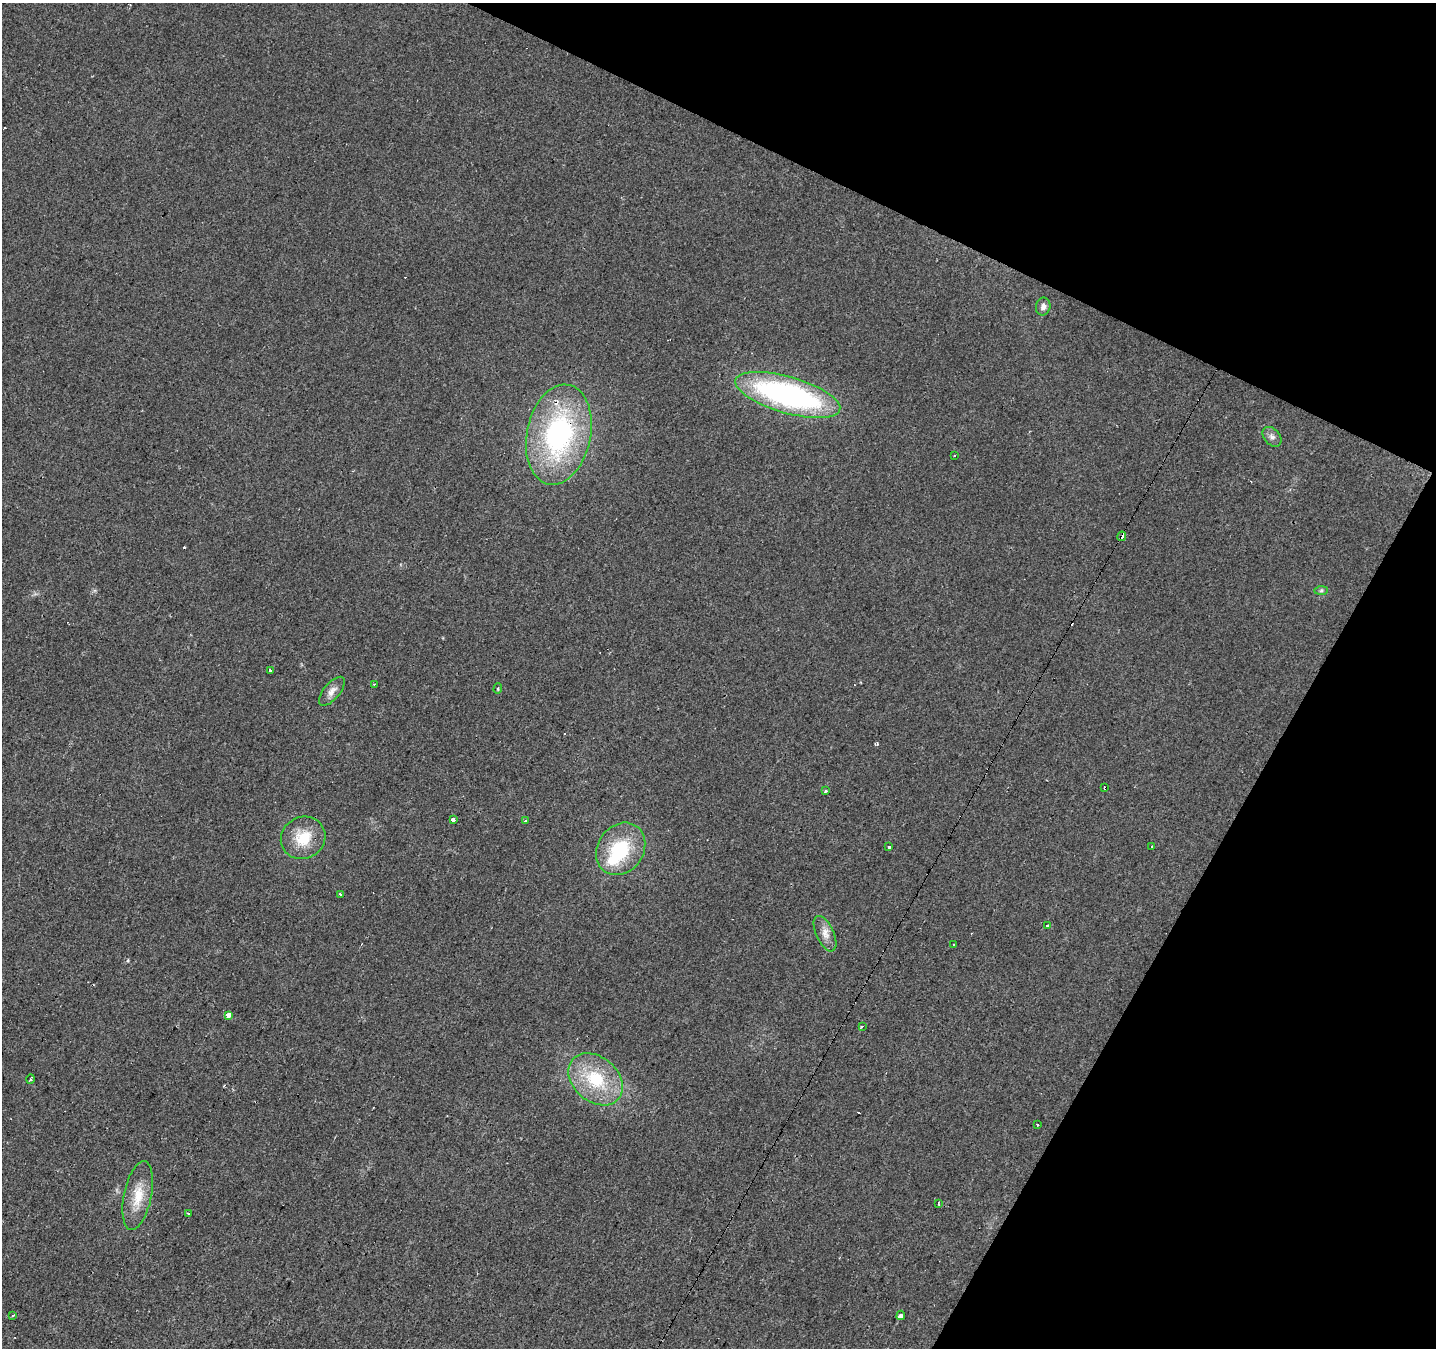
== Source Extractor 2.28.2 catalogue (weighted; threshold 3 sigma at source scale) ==
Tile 8 of 4 x 4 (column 4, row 2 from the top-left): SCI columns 4308-5741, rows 2956-4301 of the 5741 x 5843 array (HDU 1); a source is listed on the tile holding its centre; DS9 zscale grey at full resolution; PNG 1438 x 1350 px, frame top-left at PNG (2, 3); each listed source drawn as its Kron ellipse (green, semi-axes under 4 px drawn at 4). Shown black and unused: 23% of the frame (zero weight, under 2 of 3 exposures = <1% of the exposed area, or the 3 px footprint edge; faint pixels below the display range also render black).
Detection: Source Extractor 2.28.2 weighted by HDU 2 'WHT'; one run over the whole footprint, this tile lists its part. Background 0.022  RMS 0.006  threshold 0.0268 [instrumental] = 3 sigma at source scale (4.5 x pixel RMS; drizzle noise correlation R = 1.50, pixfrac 1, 0.0396/0.0396 arcsec/px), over >= 5 px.
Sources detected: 43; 1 inside a brighter object's white glare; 9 cosmic-ray / hot-pixel residue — neither listed nor drawn; the other 33 listed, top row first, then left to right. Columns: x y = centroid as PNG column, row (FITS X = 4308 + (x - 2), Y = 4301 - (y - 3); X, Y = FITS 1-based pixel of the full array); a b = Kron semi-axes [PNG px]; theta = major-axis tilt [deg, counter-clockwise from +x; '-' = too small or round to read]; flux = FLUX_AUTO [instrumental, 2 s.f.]
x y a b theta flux
1043 307 9 7 78 2.8
788 395 54 18 -16 160
559 435 51 32 78 110
1272 437 11 8 -48 2.5
954 455 3 3 - 4.3
1122 536 5 3 - 12
1321 591 7 4 1 1.1
270 670 4 3 - 2.1
374 684 3 2 - 0.81
498 689 5 4 - 0.73
332 691 17 8 50 4.5
1105 788 3 3 - 5.2
825 791 3 3 - 2.5
453 820 3 3 - 20
526 820 4 3 - 0.85
303 838 23 21 29 18
1151 846 3 3 - 1.8
889 847 3 3 - 2.3
621 849 28 23 55 35
341 894 3 3 - 2.3
1047 926 3 3 - 3.1
825 934 19 9 -65 5.1
953 944 3 2 - 0.41
228 1015 4 3 - 39
862 1027 3 3 - 67
30 1079 5 3 - 1.3
596 1079 30 22 -41 33
1038 1125 3 2 - 0.64
138 1195 35 13 78 14
939 1204 4 3 - 1.7
188 1213 3 2 - 0.5
13 1315 3 2 - 1.1
901 1315 5 4 - 15
Overlapping masked pixels (flux is a lower limit): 3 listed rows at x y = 559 435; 1122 536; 1105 788